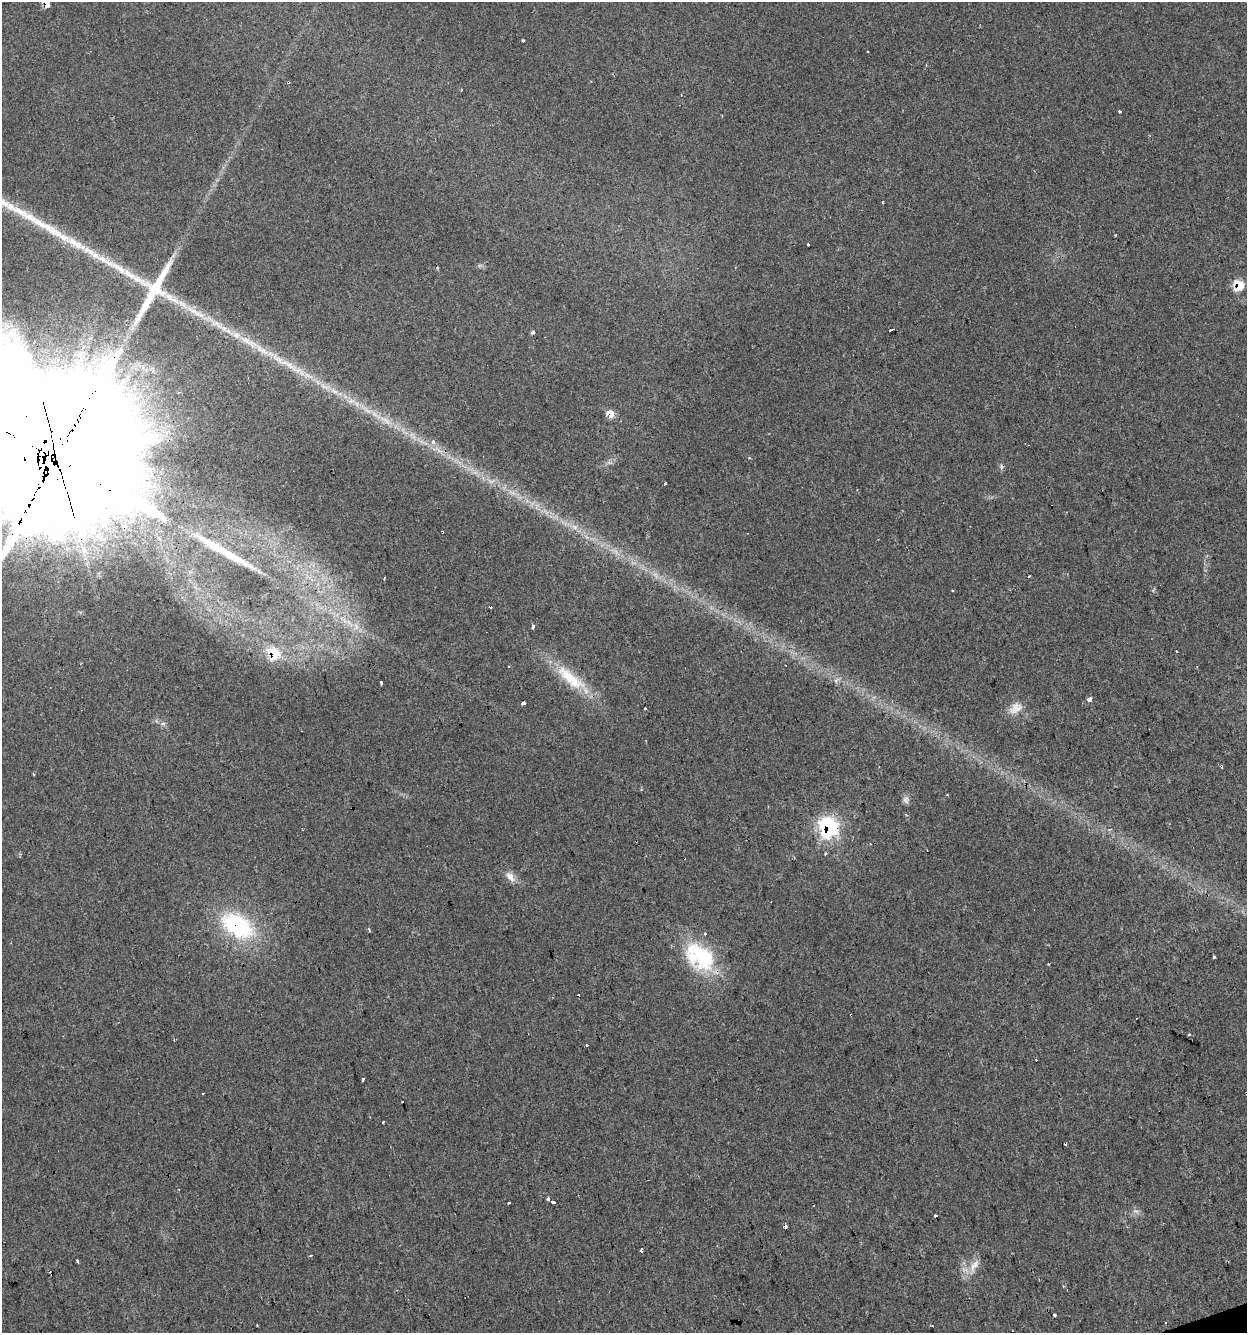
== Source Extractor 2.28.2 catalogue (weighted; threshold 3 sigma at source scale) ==
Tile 6 of 4 x 4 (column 2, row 2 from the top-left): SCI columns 1354-2598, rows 2665-3995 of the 5146 x 5327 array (HDU 1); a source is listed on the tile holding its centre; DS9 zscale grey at full resolution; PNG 1249 x 1335 px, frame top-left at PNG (2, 2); no overlay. Shown black and unused: <1% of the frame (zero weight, under 2 of 3 exposures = <1% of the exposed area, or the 3 px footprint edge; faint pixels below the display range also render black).
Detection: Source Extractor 2.28.2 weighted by HDU 2 'WHT'; one run over the whole footprint, this tile lists its part. Background 0.029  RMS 0.0059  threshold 0.0263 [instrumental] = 3 sigma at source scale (4.5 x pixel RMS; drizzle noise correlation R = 1.50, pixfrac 1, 0.0396/0.0396 arcsec/px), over >= 5 px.
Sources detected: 80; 1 too faint to see at this stretch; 22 cosmic-ray / hot-pixel residue — not listed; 1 inside a brighter listed object's ellipse — not listed separately; the other 56 listed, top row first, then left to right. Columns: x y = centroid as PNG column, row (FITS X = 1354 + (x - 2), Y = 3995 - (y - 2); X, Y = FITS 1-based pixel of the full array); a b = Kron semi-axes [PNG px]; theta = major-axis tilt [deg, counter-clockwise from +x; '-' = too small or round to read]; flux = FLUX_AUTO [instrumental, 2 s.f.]
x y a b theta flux
47 4 6 4 -80 6.7
523 40 3 3 - 1.8
868 52 3 2 - 0.62
1120 112 3 3 - 1.7
883 202 3 3 - 1.7
808 244 3 3 - 1.9
1238 285 6 6 - 21
154 291 99 15 60 44
891 330 3 2 - 2.4
533 332 4 3 - 3.2
610 414 8 6 -54 7
433 441 5 4 - 1.5
59 458 63 41 -70 52000
1001 466 7 4 -89 1.1
665 483 3 3 - 1.9
124 527 9 8 - 5.2
231 556 68 9 -29 22
1029 576 3 2 - 0.96
384 579 3 2 - 0.92
953 590 2 2 - 0.63
349 623 18 7 -43 7.3
532 626 4 3 - 5.1
273 654 9 7 -84 17
570 678 52 15 -39 25
381 683 3 3 - 3
1089 699 4 3 - 11
523 703 3 3 - 7.4
645 708 3 3 - 2.1
1016 708 21 13 35 6.9
163 724 7 4 9 1.2
1221 766 4 3 - 1.6
33 774 3 2 - 0.58
947 795 3 2 - 0.83
828 827 9 8 - 150
510 877 16 8 -48 4.5
237 926 42 25 -32 59
369 929 5 3 - 0.78
701 955 49 27 -47 44
1214 957 3 3 - 0.87
1189 1035 3 3 - 1.6
586 1045 3 3 - 2.4
363 1079 3 3 - 4
402 1102 3 3 - 1.5
383 1121 3 3 - 1.9
548 1199 3 3 - 3.5
553 1202 3 3 - 4.6
509 1203 3 3 - 3
1135 1211 7 4 -32 1.5
936 1216 3 3 - 1.4
641 1251 4 3 - 6
311 1255 3 3 - 1.4
77 1260 3 3 - 1.1
974 1266 22 9 59 6.7
1054 1315 3 3 - 1.1
1165 1322 3 2 - 0.75
257 1325 3 2 - 1.3
Overlapping masked pixels (flux is a lower limit): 9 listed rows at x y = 47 4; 1238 285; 610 414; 59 458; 124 527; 273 654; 1221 766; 828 827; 237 926
Isophote crosses this tile's border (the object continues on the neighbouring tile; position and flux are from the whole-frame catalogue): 2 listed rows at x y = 47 4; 59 458